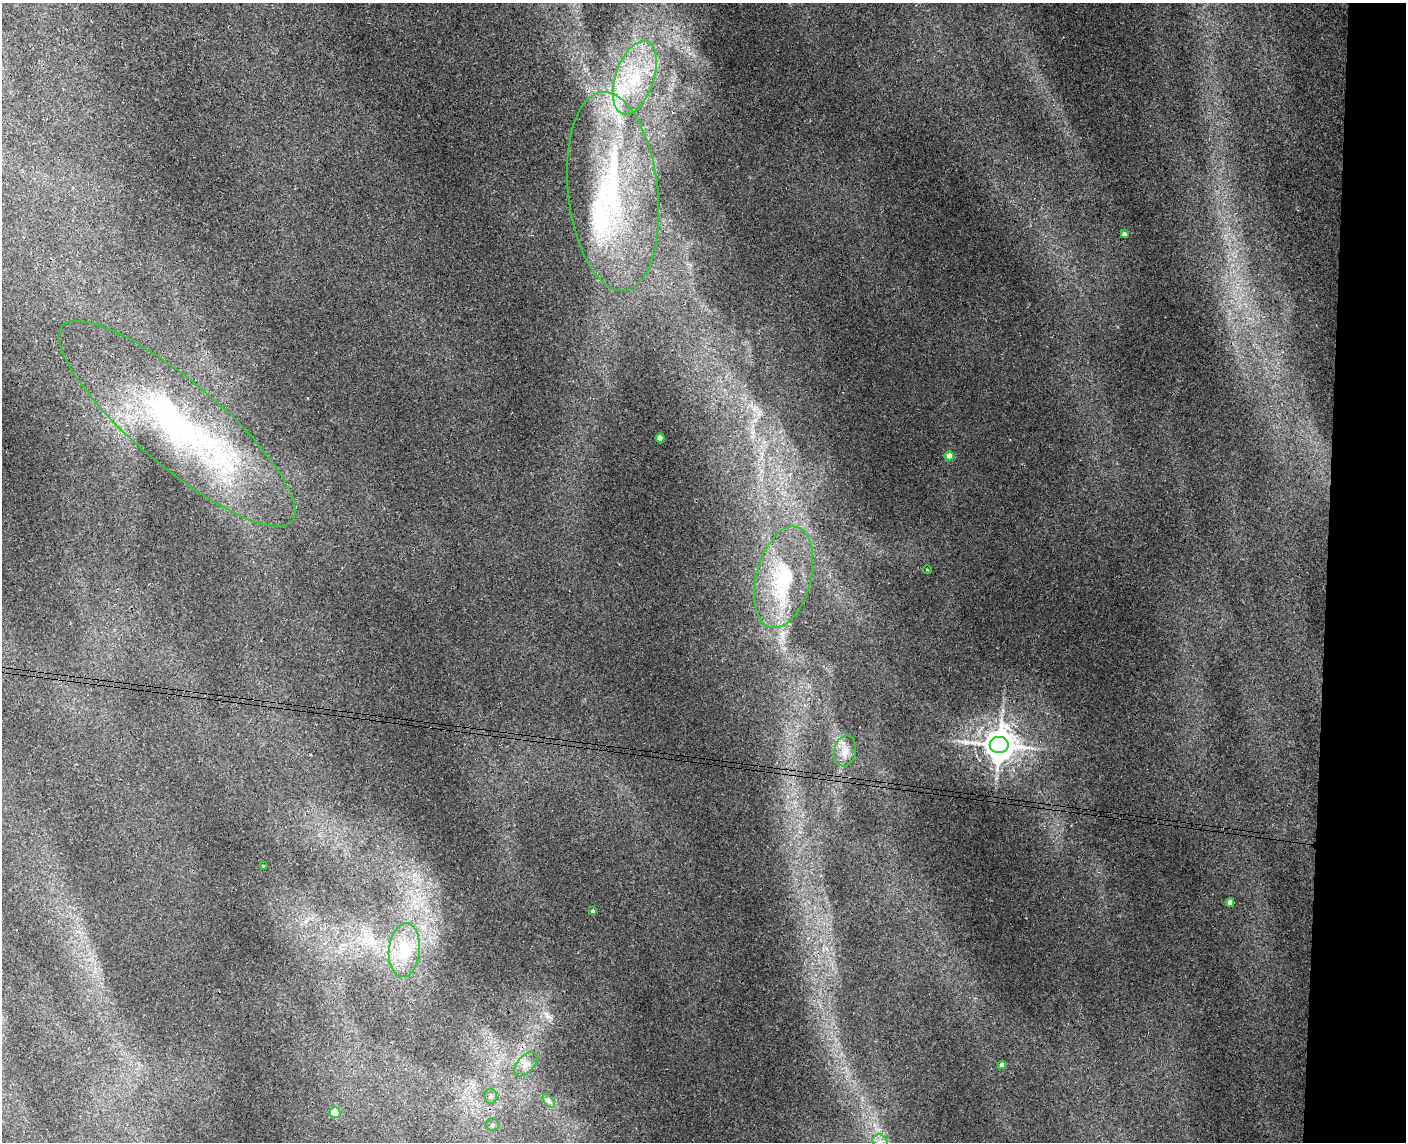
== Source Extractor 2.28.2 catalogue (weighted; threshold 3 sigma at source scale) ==
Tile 9 of 3 x 4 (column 3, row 3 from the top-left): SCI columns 2973-4376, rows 1152-2291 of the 4652 x 4579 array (HDU 1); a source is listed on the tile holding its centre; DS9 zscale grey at full resolution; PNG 1408 x 1144 px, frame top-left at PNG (2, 3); each listed source drawn as its Kron ellipse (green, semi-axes under 4 px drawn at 4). Shown black and unused: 6% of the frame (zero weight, under 3 of 4 exposures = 6% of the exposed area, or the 3 px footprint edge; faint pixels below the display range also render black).
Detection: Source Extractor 2.28.2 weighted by HDU 2 'WHT'; one run over the whole footprint, this tile lists its part. Background 0.00928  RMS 0.0036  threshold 0.0163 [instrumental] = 3 sigma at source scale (4.5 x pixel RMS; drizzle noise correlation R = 1.50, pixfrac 1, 0.05/0.05 arcsec/px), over >= 5 px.
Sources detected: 24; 1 inside a brighter object's white glare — neither listed nor drawn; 2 inside a brighter listed object's ellipse — not listed separately; the other 21 listed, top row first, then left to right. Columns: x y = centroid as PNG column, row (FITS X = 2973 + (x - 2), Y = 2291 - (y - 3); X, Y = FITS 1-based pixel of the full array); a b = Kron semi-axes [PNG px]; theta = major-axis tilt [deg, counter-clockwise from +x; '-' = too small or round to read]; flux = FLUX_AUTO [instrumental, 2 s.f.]
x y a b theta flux
635 78 38 19 71 24
613 191 100 45 -83 89
1124 234 4 3 - 1.6
177 423 151 42 -40 110
660 438 4 4 - 4
949 456 4 4 - 3.6
927 570 4 3 - 0.3
784 577 52 27 75 27
999 745 9 8 - 640
845 751 16 11 76 3.9
263 866 3 2 - 0.24
1230 902 4 4 - 2.1
592 911 4 4 - 0.63
404 950 27 15 84 10
526 1064 14 8 47 2.8
1002 1065 4 4 - 1.6
491 1096 7 6 - 1.3
549 1101 8 4 -53 0.88
335 1113 5 5 - 20
492 1125 6 6 - 0.99
880 1142 8 6 -44 2.1
Isophote crosses this tile's border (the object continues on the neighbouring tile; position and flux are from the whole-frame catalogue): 1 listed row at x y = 880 1142
Unlisted compact peaks at least as high as the median listed source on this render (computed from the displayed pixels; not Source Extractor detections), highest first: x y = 548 1016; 961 741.